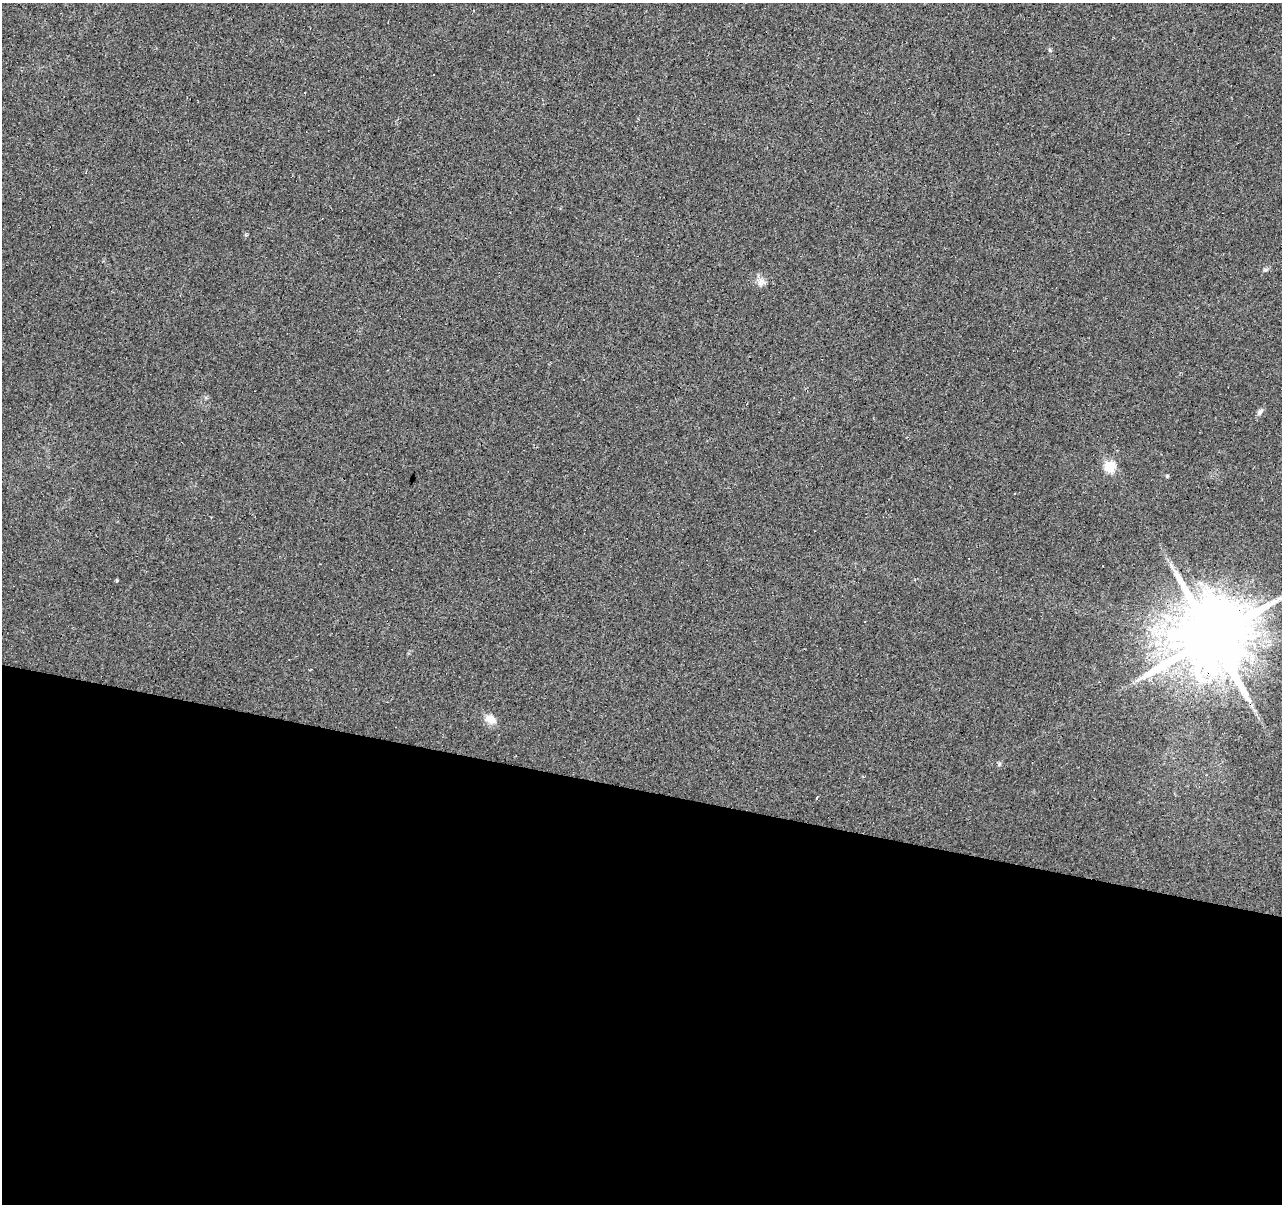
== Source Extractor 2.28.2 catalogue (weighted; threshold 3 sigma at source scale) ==
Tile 14 of 4 x 4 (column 2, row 4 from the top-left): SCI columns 1285-2564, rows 280-1481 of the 5124 x 5307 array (HDU 1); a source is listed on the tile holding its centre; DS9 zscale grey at full resolution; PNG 1284 x 1206 px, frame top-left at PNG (2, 3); no overlay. Shown black and unused: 34% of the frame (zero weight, under 2 of 3 exposures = <1% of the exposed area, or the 3 px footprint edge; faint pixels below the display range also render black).
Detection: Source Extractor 2.28.2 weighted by HDU 2 'WHT'; one run over the whole footprint, this tile lists its part. Background 0.0329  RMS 0.0062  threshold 0.0278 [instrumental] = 3 sigma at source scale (4.5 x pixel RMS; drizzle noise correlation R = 1.50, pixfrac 1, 0.0396/0.0396 arcsec/px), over >= 5 px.
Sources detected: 19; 7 cosmic-ray / hot-pixel residue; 1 long thin detection or spike segment (spike, bleed or trail) — not listed; the other 11 listed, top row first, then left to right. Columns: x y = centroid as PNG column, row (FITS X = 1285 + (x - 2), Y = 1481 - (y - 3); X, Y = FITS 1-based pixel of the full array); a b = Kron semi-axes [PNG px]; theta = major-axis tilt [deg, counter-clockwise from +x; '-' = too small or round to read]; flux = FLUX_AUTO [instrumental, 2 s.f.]
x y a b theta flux
1265 270 8 4 1 1.1
761 282 12 9 25 3.7
1260 412 11 5 57 2.2
1109 466 6 5 - 47
1167 476 5 4 - 0.77
1172 566 7 4 -70 1.5
116 580 3 3 - 2.2
1212 637 21 18 65 8400
491 719 15 10 -32 5.6
999 764 7 4 71 0.89
817 798 4 3 - 1.9
Overlapping masked pixels (flux is a lower limit): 1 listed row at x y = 1212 637
Isophote crosses this tile's border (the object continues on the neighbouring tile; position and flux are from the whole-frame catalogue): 1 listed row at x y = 1212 637